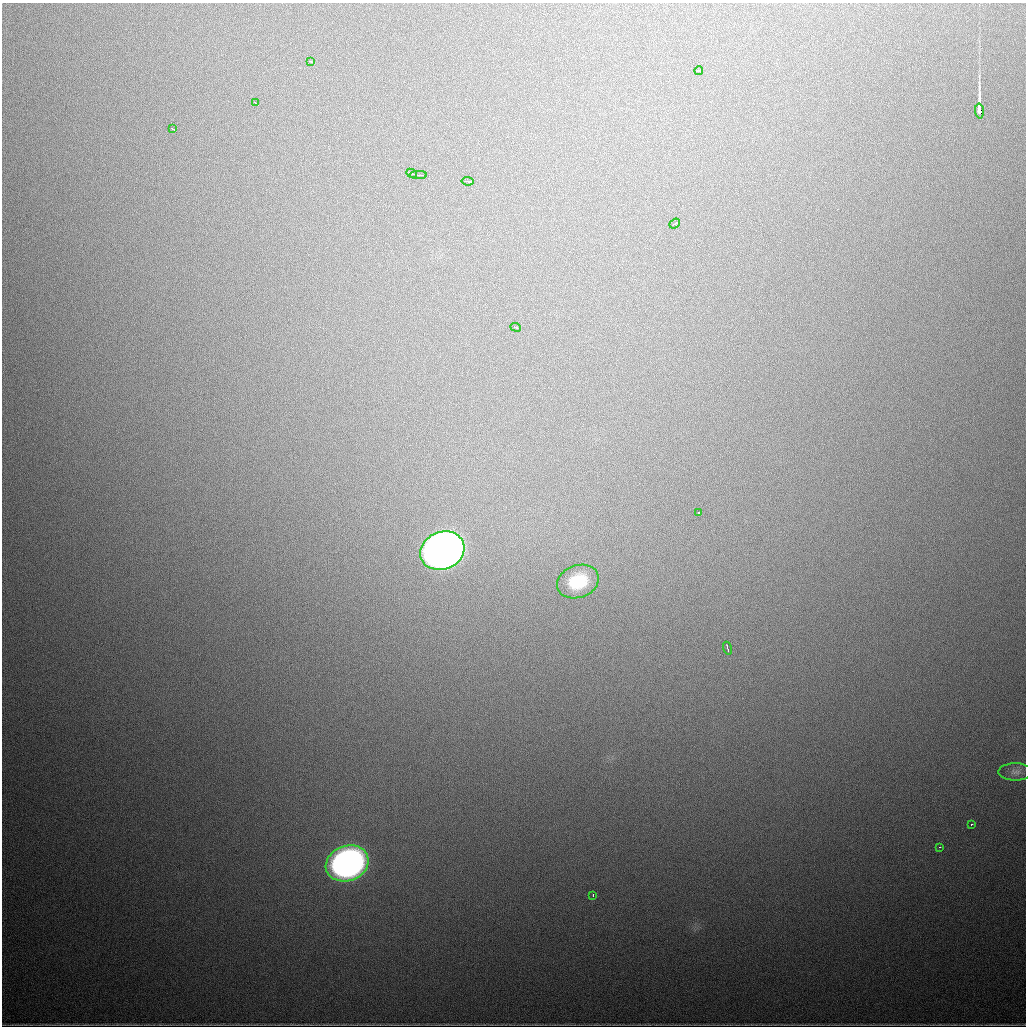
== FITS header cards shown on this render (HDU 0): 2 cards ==
NAXIS1  =                 1024
NAXIS2  =                 1024

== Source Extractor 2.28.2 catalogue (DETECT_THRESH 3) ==
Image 1024 x 1024 px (HDU 0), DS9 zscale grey, 1 PNG px = 1 image px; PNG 1028 x 1028 px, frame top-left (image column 1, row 1024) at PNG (2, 3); each listed source drawn as its Kron ellipse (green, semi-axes under 4 px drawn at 4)
Background 1000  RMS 27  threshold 81.3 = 3 sigma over >= 5 px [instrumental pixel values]
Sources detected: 19; all 19 listed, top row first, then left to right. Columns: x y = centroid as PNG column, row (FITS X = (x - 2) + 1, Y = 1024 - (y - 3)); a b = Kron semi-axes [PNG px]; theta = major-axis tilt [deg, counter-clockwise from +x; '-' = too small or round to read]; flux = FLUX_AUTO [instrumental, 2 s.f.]
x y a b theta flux
311 61 4 3 - 1.9e+03
699 71 4 3 - 6.4e+03
255 103 4 3 - 1.8e+04
979 111 7 4 -87 6.7e+05
173 129 4 2 - 3.1e+03
412 173 6 2 -24 5.5e+03
418 175 8 2 -1 8.1e+03
468 181 6 3 -6 5.3e+03
675 224 6 2 37 4.9e+03
516 327 5 3 - 2.9e+03
698 512 3 2 - 2.3e+03
442 551 23 18 22 2.2e+06
578 582 21 16 20 7.5e+04
727 648 6 2 -73 4.1e+03
1015 772 17 8 0 1.3e+04
972 824 3 2 - 3.9e+03
940 847 3 2 - 3.9e+03
347 863 22 17 21 9.8e+05
593 895 3 2 - 1.8e+03